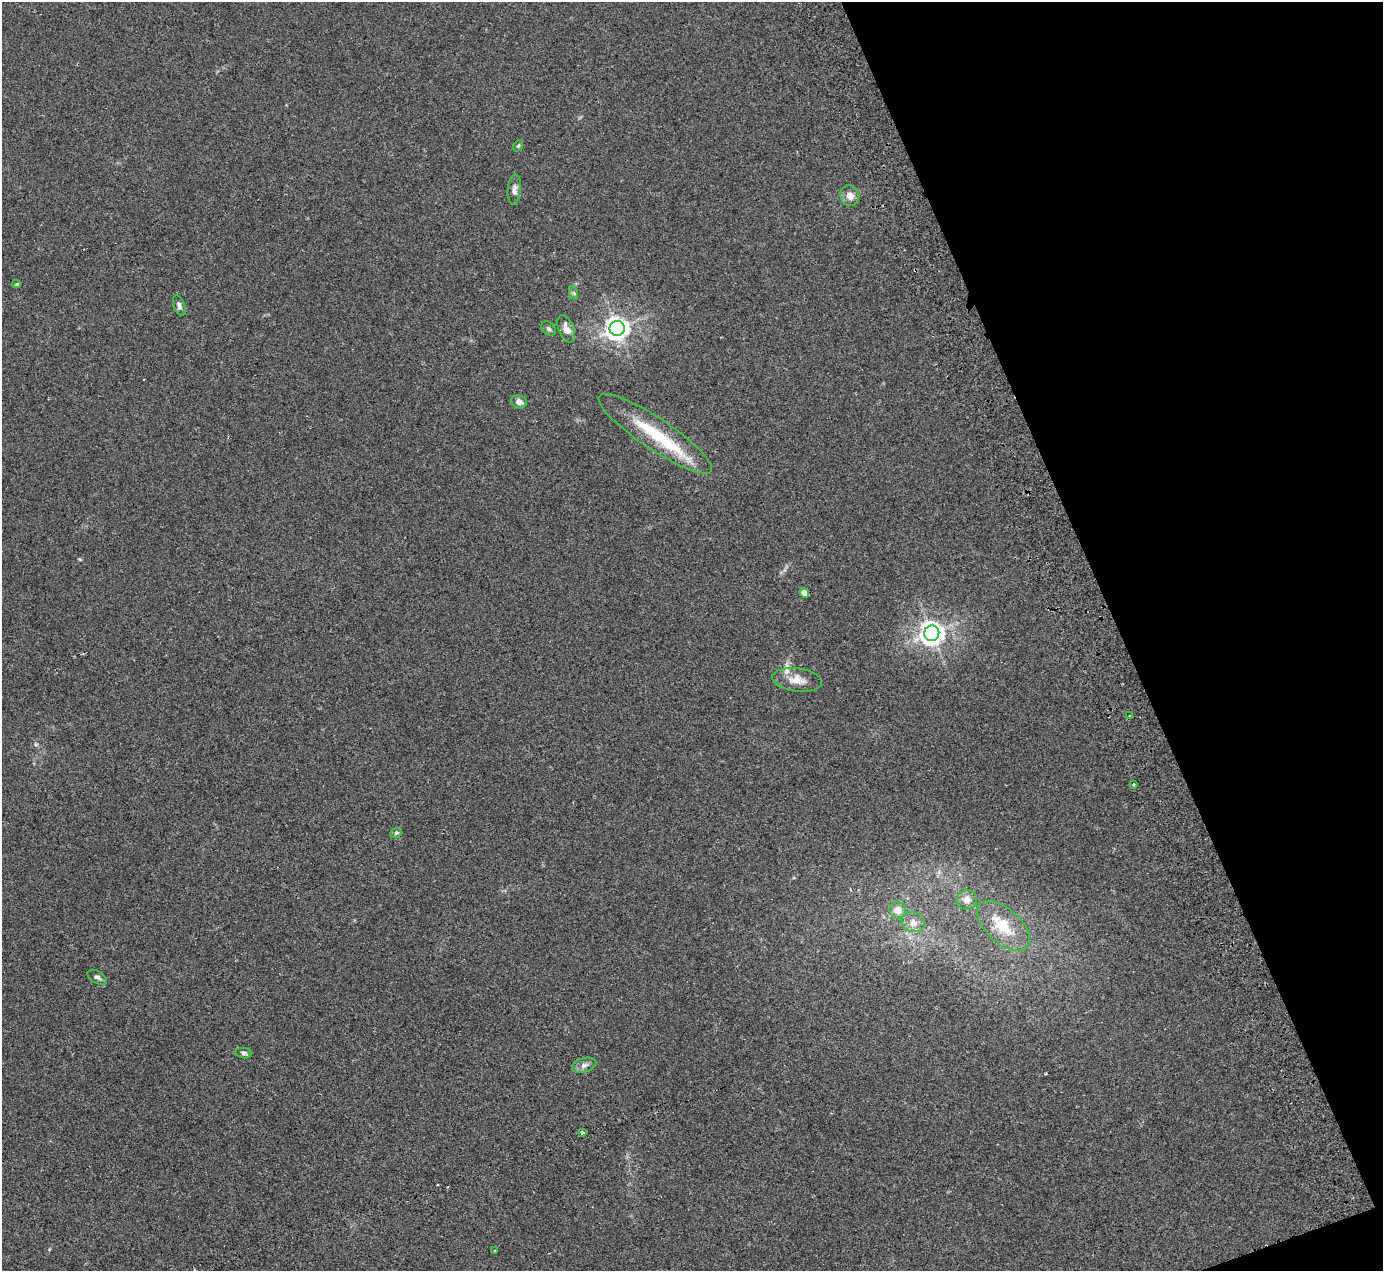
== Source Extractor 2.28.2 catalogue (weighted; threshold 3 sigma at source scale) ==
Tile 12 of 4 x 4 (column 4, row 3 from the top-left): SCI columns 4202-5582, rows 1579-2847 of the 5637 x 5567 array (HDU 1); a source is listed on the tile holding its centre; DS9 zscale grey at full resolution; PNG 1385 x 1273 px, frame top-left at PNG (2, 2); each listed source drawn as its Kron ellipse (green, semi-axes under 4 px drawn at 4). Shown black and unused: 19% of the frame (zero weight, under 2 of 3 exposures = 3% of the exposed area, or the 3 px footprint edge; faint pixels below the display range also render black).
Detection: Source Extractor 2.28.2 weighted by HDU 2 'WHT'; one run over the whole footprint, this tile lists its part. Background 0.0185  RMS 0.0063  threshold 0.0286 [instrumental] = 3 sigma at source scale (4.5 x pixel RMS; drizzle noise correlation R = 1.50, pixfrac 1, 0.05/0.05 arcsec/px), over >= 5 px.
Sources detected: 30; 1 inside a brighter object's white glare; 2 cosmic-ray / hot-pixel residue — neither listed nor drawn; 1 inside a brighter listed object's ellipse — not listed separately; the other 26 listed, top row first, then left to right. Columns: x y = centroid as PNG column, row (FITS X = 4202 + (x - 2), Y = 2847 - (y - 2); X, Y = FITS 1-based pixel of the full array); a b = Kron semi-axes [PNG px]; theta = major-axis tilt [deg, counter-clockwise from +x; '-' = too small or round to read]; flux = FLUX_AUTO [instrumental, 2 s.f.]
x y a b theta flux
518 146 6 4 53 0.84
514 190 15 6 85 3.1
850 196 10 9 - 4.7
16 284 4 3 - 1.1
574 293 7 4 -71 1
179 306 10 5 -70 2.1
617 328 7 7 - 480
549 329 8 6 -45 1.4
566 329 14 7 -68 5.4
519 402 8 6 -20 3
655 434 67 15 -34 34
804 593 5 4 - 3.9
932 633 8 7 - 500
797 680 25 11 -7 7.5
1129 716 3 2 - 1.2
1134 784 4 4 - 0.7
396 833 6 5 - 1
967 900 10 9 - 3.9
898 910 8 8 - 6
913 922 12 9 -26 4.2
1003 926 32 17 -42 18
97 977 10 6 -30 1.9
244 1053 8 5 -7 1.5
584 1065 12 7 16 2.7
582 1133 3 3 - 5.5
495 1251 4 3 - 0.64